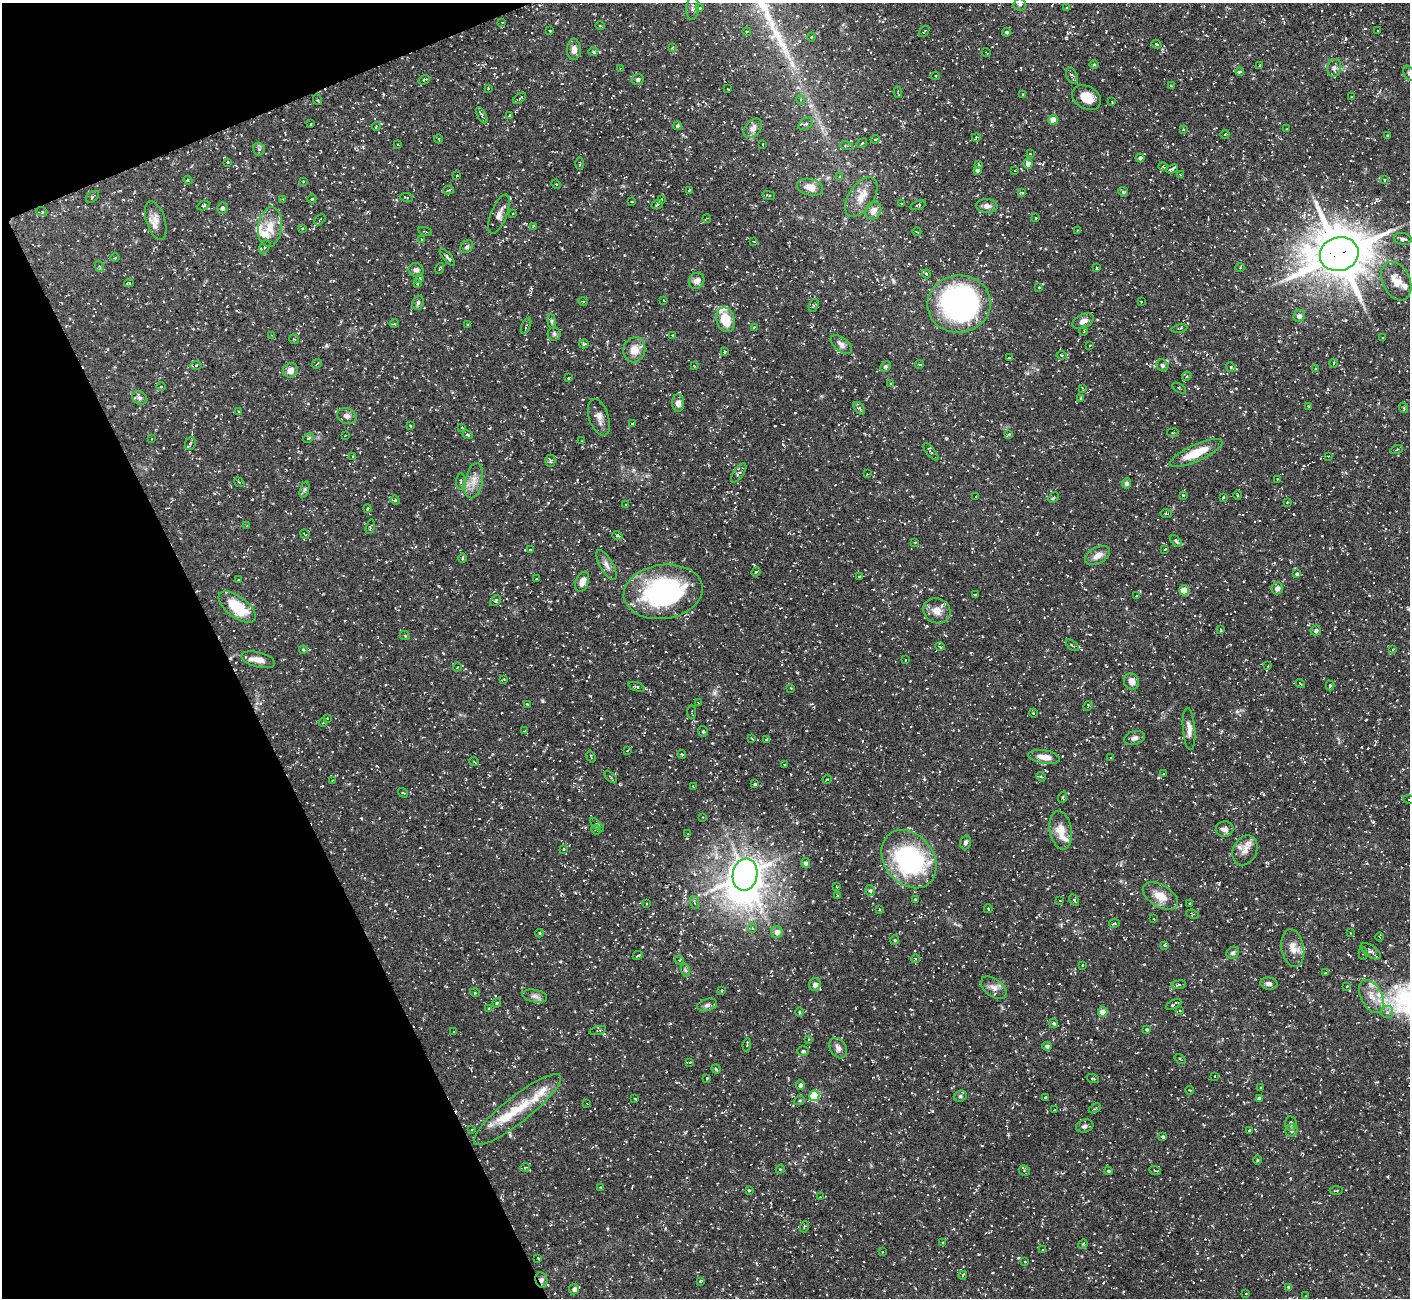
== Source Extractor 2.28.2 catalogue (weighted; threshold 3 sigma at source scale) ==
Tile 5 of 4 x 4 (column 1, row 2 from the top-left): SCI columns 1-1408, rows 2747-4042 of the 5631 x 5621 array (HDU 1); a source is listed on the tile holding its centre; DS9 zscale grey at full resolution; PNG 1412 x 1300 px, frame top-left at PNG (2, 3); each listed source drawn as its Kron ellipse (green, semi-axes under 4 px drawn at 4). Shown black and unused: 20% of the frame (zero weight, under 3 of 5 exposures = <1% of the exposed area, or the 3 px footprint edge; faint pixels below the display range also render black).
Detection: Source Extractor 2.28.2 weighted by HDU 2 'WHT'; one run over the whole footprint, this tile lists its part. Background 0.127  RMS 0.0049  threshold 0.022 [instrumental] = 3 sigma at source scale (4.5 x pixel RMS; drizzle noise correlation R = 1.50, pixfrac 1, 0.05/0.05 arcsec/px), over >= 5 px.
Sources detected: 441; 2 inside a brighter object's white glare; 18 cosmic-ray / hot-pixel residue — neither listed nor drawn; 14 inside a brighter listed object's ellipse — not listed separately; the other 407 listed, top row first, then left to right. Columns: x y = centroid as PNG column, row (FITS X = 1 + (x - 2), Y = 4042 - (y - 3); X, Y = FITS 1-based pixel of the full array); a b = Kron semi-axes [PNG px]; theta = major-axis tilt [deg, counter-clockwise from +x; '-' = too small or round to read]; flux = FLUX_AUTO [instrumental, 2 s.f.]
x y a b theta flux
1020 4 6 6 - 0.99
692 8 12 6 86 1.8
700 8 4 3 - 0.37
1067 8 4 2 - 0.39
502 22 3 2 - 0.3
600 26 5 3 - 0.47
550 31 3 2 - 0.32
747 31 4 3 - 0.38
1378 31 3 2 - 0.47
924 32 6 2 50 0.37
1007 32 4 3 - 0.69
811 37 4 4 - 0.51
1156 44 5 3 - 0.48
672 47 3 3 - 0.45
574 49 10 7 -90 3
593 52 5 4 - 0.68
986 53 4 2 - 0.37
1094 65 5 3 - 0.45
1260 65 3 2 - 0.35
620 68 3 2 - 0.35
1334 68 9 7 79 1.8
1240 72 4 3 - 0.53
1409 73 8 5 -70 0.96
935 76 4 3 - 0.44
1072 76 8 5 -68 1.2
638 79 5 5 - 0.98
424 80 6 3 31 0.56
1171 86 3 3 - 0.38
488 88 3 3 - 0.38
728 89 3 2 - 0.38
898 92 6 2 -78 0.5
1023 95 4 3 - 0.42
1352 96 3 2 - 0.4
1087 97 15 11 -29 7.4
519 98 7 3 35 0.73
318 100 5 3 - 0.45
801 100 5 3 - 0.42
1112 102 3 3 - 0.41
482 115 9 4 -62 1.1
509 115 3 2 - 0.34
1053 120 5 4 - 7.8
311 124 3 2 - 0.32
806 124 8 5 36 1.2
677 126 4 4 - 0.83
376 127 4 3 - 0.39
753 128 11 7 50 3.2
1286 129 2 2 - 0.25
1183 130 3 2 - 0.34
1225 134 4 2 - 0.35
1388 136 4 3 - 0.6
976 137 4 3 - 0.74
439 139 4 3 - 0.4
875 139 4 3 - 0.55
862 143 6 3 36 0.62
398 145 3 2 - 0.28
763 145 3 2 - 0.29
846 146 6 3 -19 0.53
259 149 6 6 - 1
1030 154 3 3 - 0.39
1140 158 4 4 - 1.5
227 162 3 3 - 0.73
579 164 6 3 -89 0.48
1028 164 4 4 - 2.4
979 165 4 3 - 0.66
1163 167 5 3 - 0.44
1172 169 6 3 26 1
977 170 4 3 - 0.91
1015 170 4 3 - 0.43
1181 175 3 3 - 0.38
457 176 2 2 - 0.34
840 177 4 4 - 0.42
188 180 4 3 - 0.5
1384 180 4 2 - 0.32
303 181 3 3 - 0.45
556 184 5 4 - 0.55
810 187 13 8 -14 4.8
449 190 5 3 - 0.43
689 190 3 2 - 0.47
1123 192 5 4 - 0.63
1022 193 4 3 - 0.57
769 195 6 2 -12 0.45
92 197 7 5 38 0.85
406 197 7 2 -8 0.41
861 197 22 12 55 7.1
283 199 3 3 - 0.41
312 199 4 3 - 0.47
661 200 4 3 - 0.66
632 202 3 2 - 0.39
901 203 3 2 - 0.27
657 205 6 3 22 0.56
918 205 8 3 17 0.61
203 206 6 4 28 0.67
987 206 11 7 -2 2.2
222 208 5 5 - 1.3
873 211 9 7 62 3.9
42 212 6 3 -20 0.58
513 213 3 2 - 0.37
499 214 21 8 68 3.6
707 218 4 2 - 0.29
1036 218 3 2 - 0.29
320 220 6 2 45 0.43
156 221 20 9 -73 4
534 226 3 3 - 0.52
270 227 20 12 83 7.9
303 228 4 3 - 0.46
1078 230 3 2 - 0.3
425 231 7 2 -16 0.45
917 232 4 3 - 0.39
421 239 3 2 - 0.28
1403 239 9 5 -10 2
753 241 4 2 - 0.39
265 247 7 5 60 0.93
467 247 7 5 45 0.99
1339 254 19 17 14 2300
447 257 10 3 -51 1.1
115 258 4 3 - 0.39
99 266 5 3 - 0.67
440 268 6 2 71 0.48
1097 268 4 2 - 0.32
1240 268 5 3 - 0.38
416 270 7 6 - 1.5
926 274 4 3 - 0.57
420 278 4 3 - 0.45
697 281 8 7 - 2.9
1396 281 20 14 -64 7.4
129 283 5 4 - 0.58
417 284 3 2 - 0.4
1039 287 4 2 - 0.33
664 300 3 2 - 0.32
583 301 4 3 - 0.39
1141 302 4 2 - 0.33
418 303 7 5 69 0.98
959 304 32 28 7 140
814 305 6 4 71 0.81
1299 316 6 5 - 2
726 320 12 9 -76 11
552 321 7 3 -82 0.73
1083 321 11 6 25 2.8
394 324 5 3 - 0.42
468 324 4 3 - 0.38
526 325 8 3 67 0.66
754 327 4 3 - 0.39
1179 329 8 3 10 0.59
1084 331 5 3 - 0.44
554 334 6 6 - 1
271 335 3 2 - 0.37
672 335 3 2 - 0.3
1383 338 3 2 - 0.4
294 339 5 3 - 0.42
584 344 5 4 - 0.78
841 344 12 6 -39 2.4
1090 345 3 2 - 0.36
634 350 12 11 - 6.5
724 352 4 3 - 0.49
1062 355 5 3 - 0.44
1009 358 4 2 - 0.6
1333 363 4 3 - 0.45
317 364 5 2 - 0.45
919 364 4 3 - 0.4
196 365 6 4 0 0.67
1162 365 6 5 - 1.2
694 366 3 2 - 0.39
885 367 6 4 45 0.97
1231 367 5 4 - 0.64
1315 369 3 2 - 0.39
290 370 7 7 - 3.6
1187 376 5 3 - 0.48
569 378 3 2 - 0.52
890 383 3 2 - 0.39
161 386 4 3 - 0.43
1082 388 4 2 - 0.36
1179 388 7 2 -31 0.43
140 398 8 6 -32 1.2
1081 398 4 3 - 0.38
678 403 8 6 -87 2.4
1308 406 3 2 - 0.5
859 408 7 4 -51 0.89
1404 408 5 3 - 0.48
238 411 3 3 - 0.38
347 416 10 7 -19 2.3
599 417 19 10 -72 3.8
632 423 3 2 - 0.43
410 426 3 2 - 0.36
461 427 4 2 - 0.37
1173 433 5 3 - 0.55
1009 434 4 4 - 0.47
468 435 5 3 - 0.64
345 436 2 2 - 0.27
309 438 5 3 - 0.7
152 439 2 2 - 0.39
582 441 3 3 - 0.38
190 443 7 5 69 0.93
1397 450 6 2 22 0.42
931 452 11 3 -50 0.98
1196 453 28 8 24 12
353 456 4 3 - 0.43
1328 456 3 3 - 0.32
550 461 6 5 - 0.86
739 473 11 5 54 1.4
867 474 2 2 - 0.29
1277 479 2 2 - 0.37
461 481 8 3 85 0.63
474 481 18 8 78 4.7
239 482 6 3 -34 0.53
1126 483 5 4 - 1.4
304 490 8 3 71 0.92
1183 495 4 4 - 0.43
1238 495 4 3 - 0.41
976 497 2 2 - 0.27
1223 497 3 2 - 0.39
1053 498 6 3 45 0.63
395 500 5 4 - 0.6
1287 502 3 3 - 0.38
626 505 3 2 - 0.36
367 509 4 3 - 0.6
1166 514 5 2 - 0.44
247 526 4 3 - 0.41
370 527 7 3 76 0.71
305 534 5 2 - 0.32
617 535 5 3 - 0.57
1176 541 7 4 -46 0.86
915 542 4 2 - 0.29
530 549 3 2 - 0.35
1165 549 3 2 - 0.41
1097 556 13 8 28 3.9
462 558 4 3 - 0.47
607 565 17 6 -59 2.7
756 572 5 4 - 0.54
1297 574 4 4 - 0.94
859 576 4 3 - 0.5
536 579 4 2 - 0.86
239 580 4 2 - 0.44
582 582 10 6 68 4
1277 588 6 5 - 2.9
1184 590 5 5 - 9.7
663 592 40 27 8 86
975 595 4 2 - 0.37
1137 596 3 2 - 0.65
495 601 6 4 43 0.84
237 607 22 10 -37 19
937 611 14 12 -28 4.8
1221 630 3 3 - 0.42
1316 630 5 5 - 1
405 636 5 3 - 0.39
1072 645 7 3 -39 0.65
940 646 4 3 - 0.42
1393 649 4 4 - 0.38
303 650 4 3 - 0.6
258 660 17 7 -14 4.3
905 660 3 2 - 0.36
1268 666 2 2 - 0.3
457 667 4 2 - 0.38
504 679 3 3 - 0.32
1131 681 9 7 -68 3
1300 684 5 2 - 0.43
1330 685 5 4 - 0.57
637 687 9 4 -17 0.86
791 688 3 3 - 0.36
698 703 3 2 - 0.4
527 704 3 2 - 0.38
1088 706 5 3 - 0.47
692 712 7 3 90 0.6
1033 713 4 3 - 0.34
327 718 3 2 - 0.3
323 722 4 2 - 0.41
1189 729 21 6 -85 3.4
525 731 4 3 - 0.46
703 731 5 4 - 0.79
752 738 3 2 - 0.39
1134 738 10 6 14 1.9
767 740 4 3 - 0.44
627 751 3 2 - 0.28
682 754 4 3 - 0.53
591 757 6 2 -73 0.5
1044 757 16 6 -8 5.4
1111 758 3 2 - 0.34
474 762 5 3 - 0.4
785 765 4 2 - 0.29
1163 774 3 2 - 0.42
611 777 8 2 -44 0.55
1041 777 5 4 - 0.77
827 779 4 3 - 0.41
333 780 3 2 - 0.3
755 784 4 4 - 0.65
693 786 3 2 - 0.28
403 793 5 3 - 0.45
1063 797 6 3 72 0.45
1409 800 6 2 -15 0.43
703 817 3 3 - 0.3
597 825 9 4 -45 0.87
1224 829 9 7 8 2.5
596 830 5 4 - 0.64
1061 830 19 11 -80 6.9
688 834 3 3 - 0.35
965 842 7 5 74 1.3
564 849 4 3 - 0.42
1245 850 16 12 65 4.8
909 859 32 24 -52 80
806 863 5 4 - 1.4
745 875 16 12 80 820
837 887 3 2 - 0.34
870 890 5 4 - 0.91
838 895 3 3 - 0.57
1160 896 19 11 -30 7.4
915 899 4 3 - 0.48
1074 900 6 3 -61 0.8
1060 901 3 2 - 0.25
647 903 3 2 - 0.39
695 903 7 3 -71 0.61
1190 903 4 2 - 0.36
988 909 4 2 - 0.65
879 910 3 2 - 0.41
1192 914 6 4 -23 0.7
1154 919 3 2 - 0.32
1114 923 5 3 - 0.57
752 928 4 4 - 0.62
777 932 6 6 - 3.1
539 933 4 4 - 0.75
1351 933 4 3 - 0.35
1380 937 4 3 - 0.39
895 940 4 4 - 0.52
1165 945 4 3 - 0.54
1293 948 19 11 -80 5.2
1371 951 12 5 -35 1.5
1233 953 7 5 35 1.1
1363 953 6 4 90 0.63
638 955 5 2 - 0.68
915 959 4 3 - 0.34
679 960 4 4 - 0.59
1082 965 3 2 - 0.33
685 970 7 4 -71 0.84
1325 973 3 3 - 0.41
1269 984 8 6 -9 1.7
815 985 6 6 - 2
1179 985 7 4 8 0.84
1347 986 3 2 - 0.34
994 988 14 8 -37 3.4
722 990 4 3 - 0.46
475 993 5 3 - 0.43
535 996 12 6 -10 2.1
1372 997 18 10 -61 6.2
497 1003 5 4 - 0.56
1174 1004 8 3 27 1
707 1005 10 6 15 1.6
489 1008 4 3 - 0.39
1180 1011 4 2 - 0.44
800 1012 5 3 - 0.45
1103 1012 5 5 - 5.9
1387 1012 6 6 - 1.5
1054 1023 4 4 - 0.82
1147 1030 4 3 - 0.66
454 1031 3 2 - 0.38
598 1031 8 2 14 0.51
809 1039 4 2 - 0.37
747 1045 6 3 83 0.57
1047 1046 5 4 - 1.2
838 1048 11 8 -59 2.5
803 1051 6 5 - 0.75
1180 1059 6 3 -37 0.47
690 1062 3 2 - 0.3
716 1069 5 2 - 0.56
1214 1076 3 2 - 0.37
707 1079 3 3 - 0.47
1093 1079 6 3 -18 0.66
800 1085 5 4 - 1.3
1260 1088 3 2 - 0.42
1189 1090 4 3 - 0.42
814 1096 5 5 - 20
960 1096 7 5 21 0.95
1045 1097 3 2 - 0.53
635 1099 3 2 - 0.33
1259 1099 4 4 - 1.4
799 1101 5 3 - 0.51
587 1103 3 2 - 0.27
1095 1108 6 2 30 0.49
517 1109 54 13 38 19
1055 1110 3 3 - 0.45
1291 1124 7 6 - 1.2
1085 1126 9 6 17 1.5
472 1129 3 2 - 0.33
1249 1130 3 3 - 0.67
1292 1131 6 6 - 1.4
1163 1137 4 3 - 0.9
1257 1160 5 3 - 0.45
525 1167 5 3 - 0.42
780 1169 4 4 - 0.56
1155 1170 6 3 -23 0.49
1024 1171 6 5 - 0.68
1108 1171 4 3 - 0.56
601 1187 4 3 - 0.5
749 1190 3 3 - 0.47
1336 1190 6 2 2 0.54
820 1196 2 2 - 0.26
804 1227 5 3 - 0.47
942 1242 3 2 - 0.33
1083 1244 5 4 - 0.55
1043 1250 3 3 - 0.4
883 1252 4 2 - 0.3
538 1258 2 2 - 0.3
1025 1262 4 3 - 0.37
963 1275 4 2 - 0.48
541 1280 7 6 - 1.8
700 1281 4 2 - 0.52
1289 1287 4 4 - 1.5
574 1289 5 5 - 2
1246 1294 3 2 - 0.32
1306 1296 2 2 - 0.28
Overlapping masked pixels (flux is a lower limit): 3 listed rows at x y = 1339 254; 959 304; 541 1280
Isophote crosses this tile's border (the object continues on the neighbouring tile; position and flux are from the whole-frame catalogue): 2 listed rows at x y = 1409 73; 1409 800
Unlisted compact peaks at least as high as the median listed source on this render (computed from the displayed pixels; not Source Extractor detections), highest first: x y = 946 438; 1158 778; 538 1017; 932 1111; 715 693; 361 818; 1373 822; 979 1254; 1328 389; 549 914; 1346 39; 797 672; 443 653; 1237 711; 670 1023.